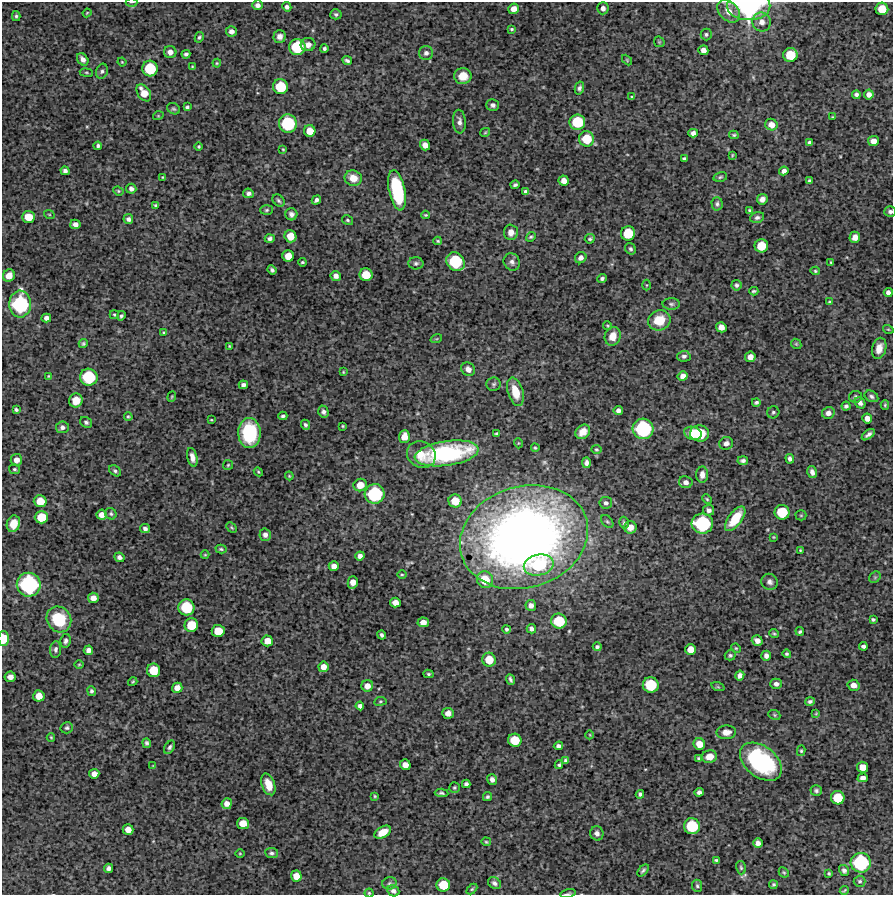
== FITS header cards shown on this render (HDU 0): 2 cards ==
NAXIS1  =                  891 /Length X axis
NAXIS2  =                  893 /Length Y axis

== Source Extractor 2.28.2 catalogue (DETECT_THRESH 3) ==
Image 891 x 893 px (HDU 0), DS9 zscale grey, 1 PNG px = 1 image px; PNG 895 x 897 px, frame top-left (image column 1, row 893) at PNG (2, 2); each listed source drawn as its Kron ellipse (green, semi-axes under 4 px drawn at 4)
Background 4270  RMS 220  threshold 651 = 3 sigma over >= 5 px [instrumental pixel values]
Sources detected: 343; all 343 listed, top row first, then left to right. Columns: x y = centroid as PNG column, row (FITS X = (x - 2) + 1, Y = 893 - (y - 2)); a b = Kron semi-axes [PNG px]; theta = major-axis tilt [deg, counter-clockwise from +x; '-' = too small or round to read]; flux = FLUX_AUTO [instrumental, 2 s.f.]
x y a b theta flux
132 2 6 3 0 1.5e+04
258 5 5 5 - 5.5e+04
749 6 22 14 0 2.0e+06
287 7 5 4 - 4.0e+04
603 8 6 5 - 6.2e+04
514 9 5 5 - 1.1e+05
882 9 6 6 - 2.5e+05
729 11 13 9 -45 1.6e+05
87 13 4 3 - 1.3e+04
336 14 6 5 - 2.9e+04
16 16 5 4 - 2.7e+04
762 22 9 9 - 1.1e+05
512 29 4 3 - 2.0e+04
231 31 5 5 - 5.7e+04
706 34 6 5 - 2.8e+04
280 36 6 6 - 6.6e+04
199 37 5 4 - 2.6e+04
659 42 6 5 - 1.8e+04
308 45 7 6 - 8.5e+04
297 47 8 8 - 6.6e+05
324 49 4 3 - 3.0e+04
703 50 5 5 - 8.6e+04
170 52 6 6 - 8.7e+04
426 53 7 7 - 5.1e+04
186 54 4 4 - 3.3e+04
790 55 7 7 - 3.8e+05
83 59 7 5 -52 6.8e+04
627 60 6 3 -47 1.7e+04
347 61 5 3 - 3.3e+04
122 62 4 3 - 1.3e+04
217 63 4 4 - 1.6e+04
192 67 3 3 - 1.4e+04
150 69 8 7 - 5.9e+05
102 71 8 5 70 3.8e+04
86 73 6 3 -9 1.7e+04
463 76 8 8 - 1.8e+05
280 87 7 7 - 4.8e+05
579 88 7 4 76 3.5e+04
144 93 9 6 -56 1.9e+05
856 95 4 4 - 4.0e+04
869 95 5 5 - 7.4e+04
632 97 4 4 - 1.7e+04
493 105 6 5 - 4.7e+04
187 107 4 3 - 2.7e+04
174 109 7 5 -29 2.7e+04
158 116 5 3 - 1.3e+04
832 117 3 2 - 1.3e+04
459 122 12 6 -86 6.8e+04
577 122 8 7 - 5.6e+05
288 124 9 9 - 8.8e+05
771 125 6 5 - 1.2e+05
310 131 6 6 - 1.7e+05
485 132 5 4 - 1.6e+04
693 133 5 4 - 5.6e+04
734 135 5 3 - 2.0e+04
587 139 7 7 - 3.7e+05
873 141 5 5 - 1.0e+05
809 142 4 3 - 2.6e+04
425 145 5 5 - 1.0e+05
98 146 4 3 - 3.4e+04
199 147 4 4 - 1.9e+04
283 149 4 3 - 1.5e+04
732 155 4 2 - 1.5e+04
684 158 4 3 - 2.4e+04
65 171 4 4 - 4.2e+04
784 171 5 4 - 6.0e+04
163 177 3 2 - 1.2e+04
720 177 7 4 12 2.4e+04
353 178 9 7 -18 1.7e+05
564 180 5 5 - 1.1e+05
810 181 4 3 - 3.0e+04
515 185 4 4 - 3.2e+04
131 189 5 5 - 4.6e+04
397 190 20 8 -78 1.1e+06
118 191 5 4 - 1.9e+04
526 192 4 4 - 3.6e+04
248 193 5 4 - 4.0e+04
762 199 5 5 - 7.0e+04
316 200 5 4 - 4.2e+04
278 201 7 5 -45 3.0e+04
717 204 7 5 -87 3.4e+04
156 205 3 3 - 2.2e+04
267 210 6 5 - 2.4e+04
750 210 3 3 - 2.0e+04
890 212 6 5 - 4.2e+04
49 214 5 3 - 1.4e+04
291 214 6 6 - 5.1e+04
426 215 4 3 - 1.8e+04
28 217 6 6 - 2.3e+05
757 217 7 5 18 3.8e+04
128 219 5 5 - 4.7e+04
347 220 6 4 -32 2.3e+04
75 224 5 5 - 7.1e+04
511 232 8 7 - 9.9e+04
628 233 7 7 - 4.3e+05
290 236 6 6 - 2.1e+05
531 237 5 4 - 2.0e+04
855 237 5 5 - 8.3e+04
270 238 5 4 - 3.6e+04
590 239 5 4 - 2.4e+04
438 241 4 3 - 1.9e+04
761 246 7 6 - 3.3e+05
630 249 6 5 - 2.9e+04
288 256 5 5 - 1.8e+05
581 258 6 5 - 6.7e+04
302 262 4 3 - 1.9e+04
455 262 10 8 -50 7.5e+05
512 262 9 8 - 5.6e+04
831 262 4 3 - 1.5e+04
416 263 7 6 - 3.5e+04
272 270 5 3 - 3.1e+04
815 271 5 4 - 1.9e+04
9 275 6 6 - 1.3e+05
366 275 6 6 - 2.8e+05
336 276 5 5 - 6.6e+04
602 278 5 4 - 3.0e+04
646 285 5 3 - 1.3e+04
736 285 5 5 - 3.4e+04
754 291 4 3 - 2.4e+04
888 293 4 4 - 6.0e+04
829 302 4 3 - 1.7e+04
20 304 13 11 88 1.4e+06
671 304 9 5 -1 3.9e+04
114 315 5 4 - 2.1e+04
121 316 5 3 - 2.9e+04
46 318 5 4 - 5.6e+04
659 320 11 10 - 3.3e+05
608 326 4 4 - 1.5e+04
721 327 5 5 - 1.0e+05
888 329 5 3 - 1.3e+04
164 332 4 3 - 1.5e+04
613 336 9 8 - 1.7e+05
436 339 6 3 18 1.6e+04
83 344 4 4 - 2.6e+04
796 344 5 4 - 1.8e+04
229 346 4 3 - 1.5e+04
879 348 11 7 75 1.3e+05
684 356 6 5 - 3.9e+04
750 357 5 5 - 9.5e+04
468 369 7 6 - 8.3e+04
343 372 4 4 - 1.5e+04
49 376 3 3 - 1.5e+04
683 376 5 4 - 7.0e+04
89 377 8 8 - 7.3e+05
494 384 7 7 - 3.4e+04
243 385 4 4 - 5.0e+04
515 392 15 7 -73 3.2e+05
871 396 7 5 -30 3.8e+04
172 397 5 4 - 1.8e+04
855 397 6 5 - 2.8e+04
76 400 7 6 - 1.8e+05
756 402 4 3 - 2.7e+04
860 403 6 5 - 5.7e+04
885 405 4 4 - 1.8e+04
846 406 4 4 - 3.3e+04
16 410 4 3 - 2.6e+04
618 411 5 4 - 5.7e+04
323 412 6 5 - 4.4e+04
773 412 6 6 - 3.0e+04
828 413 6 6 - 7.9e+04
128 416 4 3 - 2.0e+04
283 416 4 3 - 2.9e+04
867 418 5 5 - 9.0e+04
211 420 3 2 - 1.2e+04
86 422 6 5 - 3.2e+04
305 425 5 4 - 3.2e+04
343 426 3 3 - 1.5e+04
62 427 6 6 - 5.2e+04
643 429 10 10 - 1.2e+06
583 432 8 6 47 1.4e+05
249 433 15 11 -89 9.5e+05
497 433 4 3 - 2.3e+04
693 433 9 6 -17 1.9e+05
700 433 9 8 - 6.0e+05
868 435 7 3 38 4.8e+04
404 437 6 5 - 1.5e+05
518 443 5 3 - 1.2e+04
726 443 7 6 - 6.4e+04
535 448 4 3 - 1.6e+04
596 449 5 4 - 1.9e+04
447 453 32 12 8 2.1e+06
421 455 15 13 -28 2.8e+05
192 457 9 5 -77 8.6e+04
790 459 5 4 - 4.7e+04
16 460 6 6 - 9.4e+04
743 461 5 4 - 3.7e+04
586 463 5 4 - 4.8e+04
228 465 5 4 - 1.9e+04
14 469 5 5 - 2.7e+04
115 471 6 5 - 3.0e+04
258 472 4 4 - 1.6e+04
812 472 6 4 -76 6.6e+04
702 475 8 6 87 8.6e+04
289 476 4 3 - 1.5e+04
686 482 7 6 - 7.2e+04
360 485 6 6 - 1.8e+05
375 494 10 10 - 1.1e+06
707 499 5 4 - 2.0e+04
40 501 6 6 - 2.2e+05
455 501 6 6 - 2.3e+05
606 503 6 6 - 4.6e+04
709 510 5 5 - 5.2e+04
782 512 7 7 - 4.6e+05
111 514 6 5 - 2.7e+04
101 515 5 5 - 9.3e+04
801 515 5 5 - 1.8e+04
41 517 7 6 - 3.4e+05
735 519 14 6 53 4.5e+05
607 522 7 5 -48 2.6e+04
624 523 6 4 -74 2.4e+04
13 524 8 6 72 2.0e+05
702 524 11 10 - 1.1e+06
232 527 5 3 - 1.6e+04
630 527 6 6 - 1.0e+05
145 528 5 4 - 4.7e+04
265 535 6 5 - 5.9e+04
524 537 65 50 17 1.3e+07
773 537 3 3 - 1.3e+04
221 549 6 3 -15 2.1e+04
800 550 3 2 - 1.1e+04
205 555 4 4 - 1.5e+04
360 556 5 4 - 6.0e+04
119 557 5 4 - 5.0e+04
539 565 15 10 12 6.8e+05
334 566 5 4 - 8.1e+04
402 574 5 3 - 1.6e+04
875 577 6 5 - 2.3e+04
485 580 8 8 - 3.2e+05
353 582 6 5 - 1.3e+05
770 582 8 8 - 5.8e+04
29 585 12 12 - 1.6e+06
93 598 5 5 - 9.1e+04
395 602 5 5 - 1.1e+05
531 605 5 5 - 6.7e+04
186 607 8 8 - 6.0e+05
59 619 13 12 - 6.3e+05
873 619 4 3 - 2.6e+04
559 621 8 7 - 5.0e+05
423 622 5 5 - 1.1e+05
191 625 7 6 - 3.6e+05
506 629 4 4 - 2.7e+04
531 629 5 4 - 4.5e+04
218 631 6 6 - 2.6e+05
800 631 4 3 - 2.3e+04
774 634 5 3 - 2.0e+04
382 635 4 3 - 3.5e+04
4 638 7 5 -90 3.1e+05
66 641 7 5 79 3.9e+04
267 641 6 5 - 1.5e+05
757 641 5 5 - 7.9e+04
863 646 4 4 - 3.8e+04
597 647 4 4 - 3.2e+04
736 648 5 4 - 1.7e+04
56 649 8 5 83 4.9e+04
691 649 5 5 - 1.7e+05
88 650 5 4 - 6.3e+04
787 654 4 4 - 2.3e+04
730 655 5 5 - 2.6e+04
766 656 5 5 - 6.0e+04
489 660 7 6 - 2.7e+05
79 664 5 3 - 1.5e+04
323 667 5 5 - 1.1e+05
153 670 7 6 - 3.5e+05
429 674 5 4 - 2.4e+04
740 675 5 4 - 6.7e+04
10 677 5 5 - 7.6e+04
510 679 5 3 - 3.2e+04
133 682 5 3 - 1.6e+04
776 684 6 5 - 5.6e+04
651 685 8 7 - 5.8e+05
853 685 6 5 - 9.3e+04
367 686 6 5 - 1.1e+05
718 687 7 4 -18 1.9e+04
177 688 5 5 - 1.0e+05
91 691 5 4 - 2.8e+04
39 696 6 5 - 1.5e+05
380 701 6 3 8 1.7e+04
810 701 5 4 - 3.6e+04
360 706 4 4 - 4.8e+04
448 713 6 5 - 7.1e+04
816 713 4 3 - 1.5e+04
774 715 6 4 -23 1.9e+04
67 728 6 5 - 3.2e+04
726 732 10 7 3 1.1e+05
590 735 4 3 - 1.1e+04
51 737 4 3 - 1.6e+04
515 740 7 6 - 3.2e+05
146 743 5 4 - 3.2e+04
699 744 6 5 - 1.6e+05
558 746 4 4 - 4.5e+04
170 747 7 4 58 3.7e+04
801 751 5 4 - 1.9e+04
709 757 8 6 13 1.6e+05
699 759 4 3 - 2.3e+04
566 761 4 4 - 3.6e+04
761 762 24 15 -39 1.5e+06
405 765 5 5 - 1.1e+05
559 765 4 4 - 2.5e+04
153 766 4 4 - 1.2e+04
863 767 6 5 - 1.6e+05
94 774 5 5 - 8.7e+04
863 778 5 4 - 6.7e+04
492 779 5 5 - 5.5e+04
268 784 11 6 -71 2.1e+05
466 784 4 4 - 4.2e+04
454 787 5 5 - 2.1e+04
816 791 6 5 - 3.4e+04
699 792 4 4 - 4.6e+04
441 793 7 4 -4 3.0e+04
640 794 4 4 - 3.5e+04
375 796 4 3 - 1.6e+04
487 797 5 4 - 2.5e+04
838 798 7 6 - 3.8e+05
227 804 5 5 - 9.4e+04
243 823 6 5 - 1.8e+05
692 826 8 8 - 6.4e+05
128 830 5 5 - 1.2e+05
383 832 9 5 30 1.8e+05
597 833 7 6 - 6.0e+04
486 842 5 3 - 1.9e+04
758 843 5 4 - 7.0e+04
240 853 5 3 - 1.3e+04
272 853 6 5 - 3.5e+04
716 860 3 3 - 2.1e+04
861 863 10 10 - 1.1e+06
109 868 4 4 - 5.3e+04
741 868 7 5 -74 2.4e+04
643 870 7 3 45 2.8e+04
844 870 6 5 - 3.9e+04
784 872 5 4 - 1.9e+04
829 873 3 3 - 1.9e+04
296 876 5 5 - 1.5e+05
860 881 6 5 - 2.7e+04
389 883 7 6 - 3.5e+04
494 883 7 5 -33 4.3e+04
443 885 7 6 - 3.5e+05
773 885 4 4 - 2.4e+04
697 886 6 5 - 2.5e+04
472 889 6 4 45 1.8e+04
844 890 5 2 - 1.6e+04
393 891 6 5 - 4.2e+04
369 893 4 4 - 1.5e+04
568 893 8 2 14 2.4e+04
At the frame edge (FLAGS 8, measured only in part): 6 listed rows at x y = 132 2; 749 6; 890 212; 4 638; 369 893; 568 893